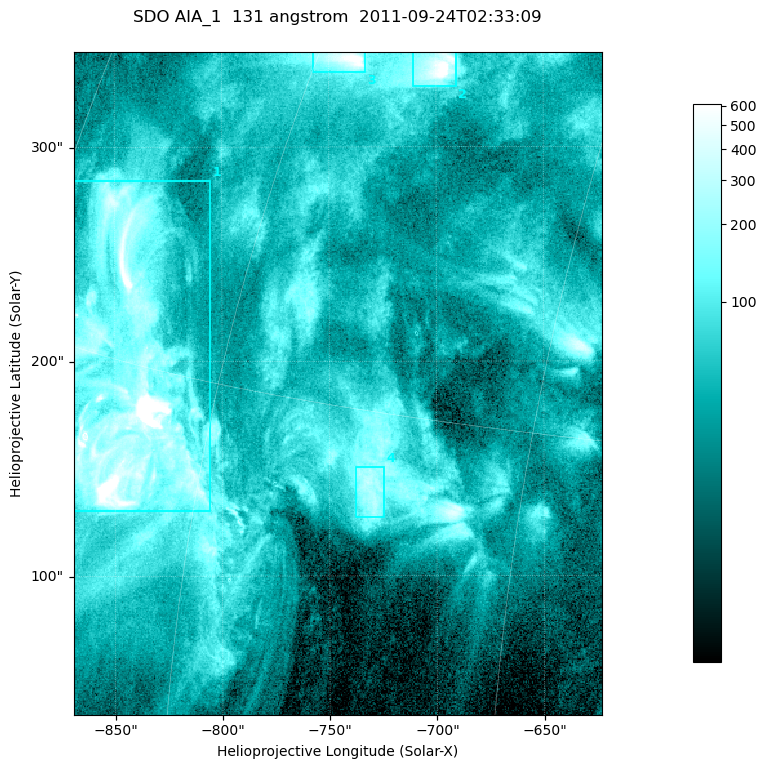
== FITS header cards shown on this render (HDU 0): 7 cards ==
TELESCOP= 'SDO     '           /
INSTRUME= 'AIA_1   '           /
WAVELNTH=                  131 /
WAVEUNIT= 'angstrom'           /
DATE-OBS= '2011-09-24T02:33:09.62' /
CTYPE1  = 'HPLN-TAN'           /
CTYPE2  = 'HPLT-TAN'           /

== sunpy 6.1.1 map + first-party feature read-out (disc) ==
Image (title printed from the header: SDO AIA_1  131 angstrom  2011-09-24T02:33:09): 410 x 514 px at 0.601 arcsec/px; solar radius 956 arcsec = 1592 px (partial field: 2.6% of the solar disc is inside the frame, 100% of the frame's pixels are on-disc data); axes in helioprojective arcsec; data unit not stated in the header (colour bar unlabelled)
Pointing: header CRPIX1/2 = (2043.14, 2045.51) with CRVAL1/2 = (0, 0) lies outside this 410 x 514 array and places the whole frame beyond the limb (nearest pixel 1.41 R_sun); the SolarSoft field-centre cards XCEN/YCEN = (-746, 189.7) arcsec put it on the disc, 1312 arcsec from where CRPIX/CRVAL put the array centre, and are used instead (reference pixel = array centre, CRVAL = XCEN/YCEN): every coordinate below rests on XCEN/YCEN
Orientation: roll -0.139 deg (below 1 deg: not rotated)
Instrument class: DISC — disc imager (sunpy class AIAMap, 131 A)
Bright regions (active regions / flare kernels): reference = the on-disc median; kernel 3 px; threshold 5 sigma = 161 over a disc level ~47.1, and >= 1.15x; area >= 210 px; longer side >= 5 px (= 3 arcsec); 4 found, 4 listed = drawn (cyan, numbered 1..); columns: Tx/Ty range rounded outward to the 2 arcsec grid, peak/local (2 s.f.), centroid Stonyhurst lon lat
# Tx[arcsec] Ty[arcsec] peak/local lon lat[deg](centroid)
1 -870..-804 130..286 53 -65 +14
2 -712..-690 328..344 16 -54 +25
3 -758..-732 334..344 17 -59 +25
4 -738..-724 126..152 6.8 -51 +13